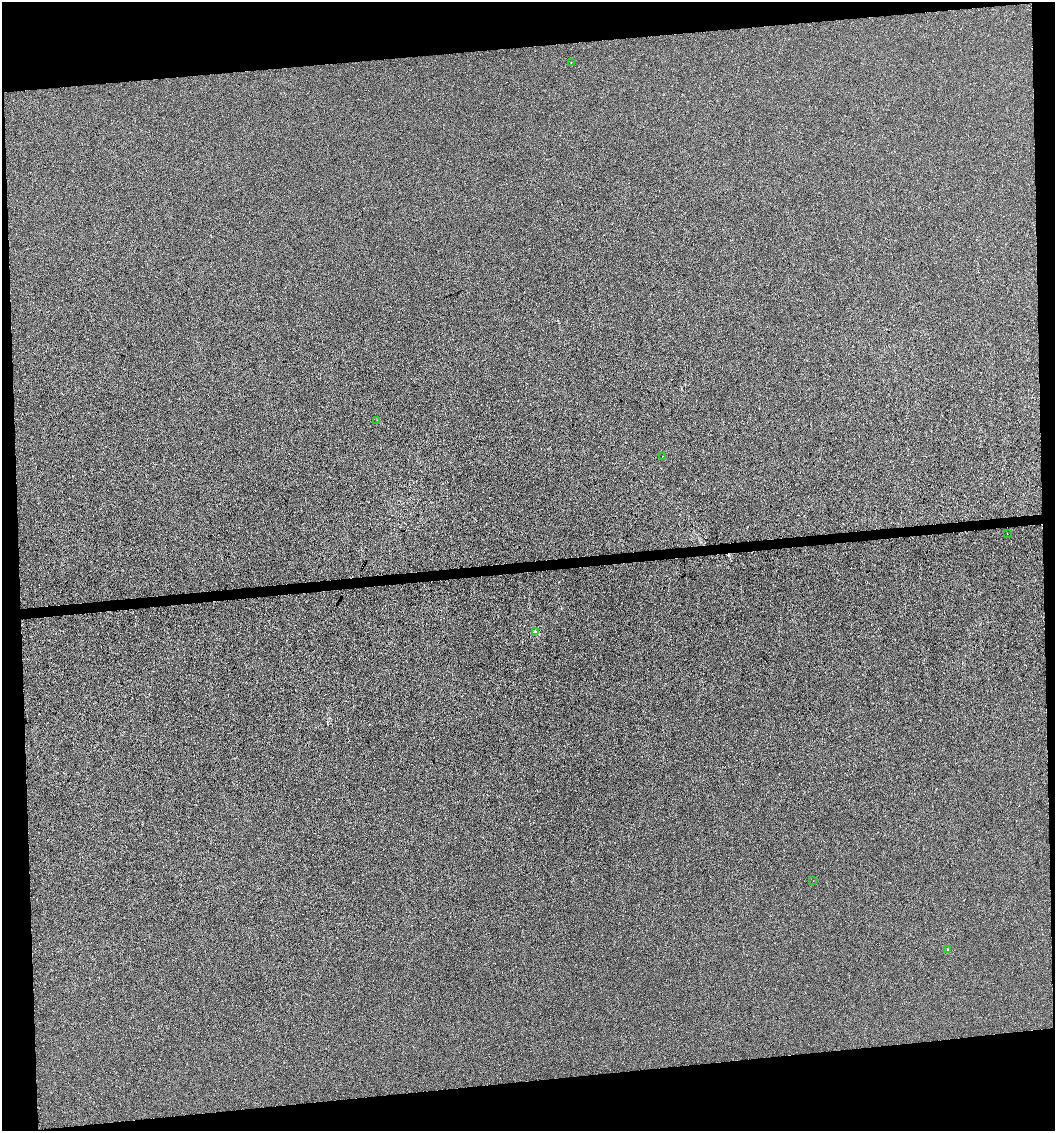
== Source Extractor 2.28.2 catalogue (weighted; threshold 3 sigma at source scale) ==
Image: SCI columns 6-4217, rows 1-4515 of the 4264 x 4515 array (HDU 1 of 3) = the unmasked area's bounding box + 8 px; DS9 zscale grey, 4 x 4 block average (1 PNG px = mean of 4 x 4 image px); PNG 1057 x 1133 px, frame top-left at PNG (2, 2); each listed source drawn as its Kron ellipse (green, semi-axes under 4 px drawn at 4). Shown black and unused: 12% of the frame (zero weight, under 3 of 4 exposures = <1% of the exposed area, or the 3 px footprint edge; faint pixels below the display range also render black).
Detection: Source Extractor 2.28.2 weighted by HDU 2 'WHT'. Background -3.73e-04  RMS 0.0028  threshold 0.0125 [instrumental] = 3 sigma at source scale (4.5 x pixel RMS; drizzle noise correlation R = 1.50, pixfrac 1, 0.0396/0.0396 arcsec/px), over >= 5 px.
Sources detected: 8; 1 cosmic-ray / hot-pixel residue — neither listed nor drawn; the other 7 listed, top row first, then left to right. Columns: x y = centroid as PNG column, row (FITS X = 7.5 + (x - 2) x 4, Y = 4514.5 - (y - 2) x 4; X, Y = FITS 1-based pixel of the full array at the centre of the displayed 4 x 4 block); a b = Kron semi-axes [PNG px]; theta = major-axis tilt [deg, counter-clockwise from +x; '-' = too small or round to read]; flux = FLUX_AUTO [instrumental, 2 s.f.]
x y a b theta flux
571 62 2 2 - 0.51
377 420 2 2 - 0.43
662 456 2 2 - 0.24
1007 534 2 2 - 0.36
536 632 2 2 - 5.5
813 881 2 2 - 0.2
948 949 2 2 - 0.64